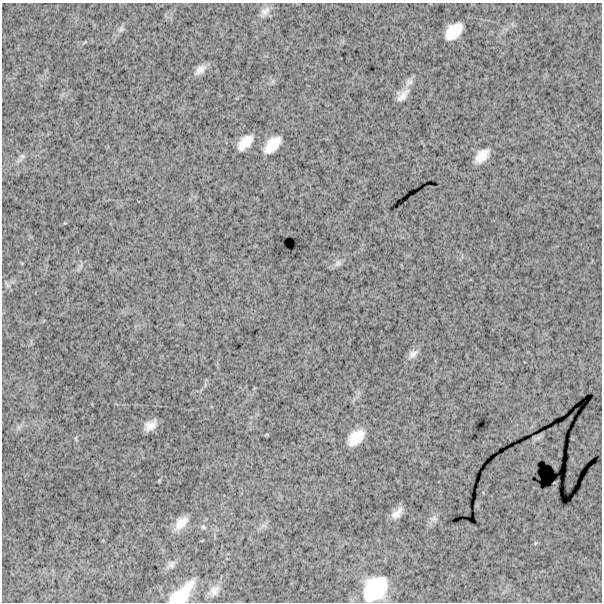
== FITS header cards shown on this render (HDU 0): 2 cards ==
NAXIS1  =                  600
NAXIS2  =                  600

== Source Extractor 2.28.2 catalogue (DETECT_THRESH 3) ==
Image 600 x 600 px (HDU 0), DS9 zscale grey, 1 PNG px = 1 image px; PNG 604 x 604 px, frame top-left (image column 1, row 600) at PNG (2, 3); no overlay
Background 1810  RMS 260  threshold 789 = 3 sigma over >= 5 px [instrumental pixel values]
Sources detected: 23; all 23 listed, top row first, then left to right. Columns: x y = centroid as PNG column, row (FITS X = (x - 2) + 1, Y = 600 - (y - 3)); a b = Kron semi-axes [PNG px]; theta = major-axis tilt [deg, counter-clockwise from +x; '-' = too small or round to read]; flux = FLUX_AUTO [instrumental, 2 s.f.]
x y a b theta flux
265 11 16 9 48 1.2e+05
121 29 8 7 - 5.0e+04
453 31 17 11 45 4.1e+05
200 70 14 7 41 1.4e+05
403 95 20 10 47 1.7e+05
245 142 16 9 44 2.8e+05
272 145 19 10 46 3.5e+05
22 156 12 6 64 6.3e+04
482 156 16 9 45 2.4e+05
338 263 11 8 30 7.5e+04
7 285 7 4 -71 4.0e+04
413 354 14 9 36 1.0e+05
150 425 12 8 35 1.7e+05
76 438 8 3 -85 2.3e+04
356 438 18 11 45 3.8e+05
397 513 16 8 45 1.5e+05
434 519 10 7 -11 6.6e+04
181 523 18 10 47 2.2e+05
203 527 7 6 - 3.8e+04
171 565 13 8 42 8.4e+04
375 589 27 20 47 1.0e+06
214 591 16 12 57 1.5e+05
181 594 33 14 44 6.1e+05
At the frame edge (FLAGS 8, measured only in part): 1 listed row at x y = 181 594